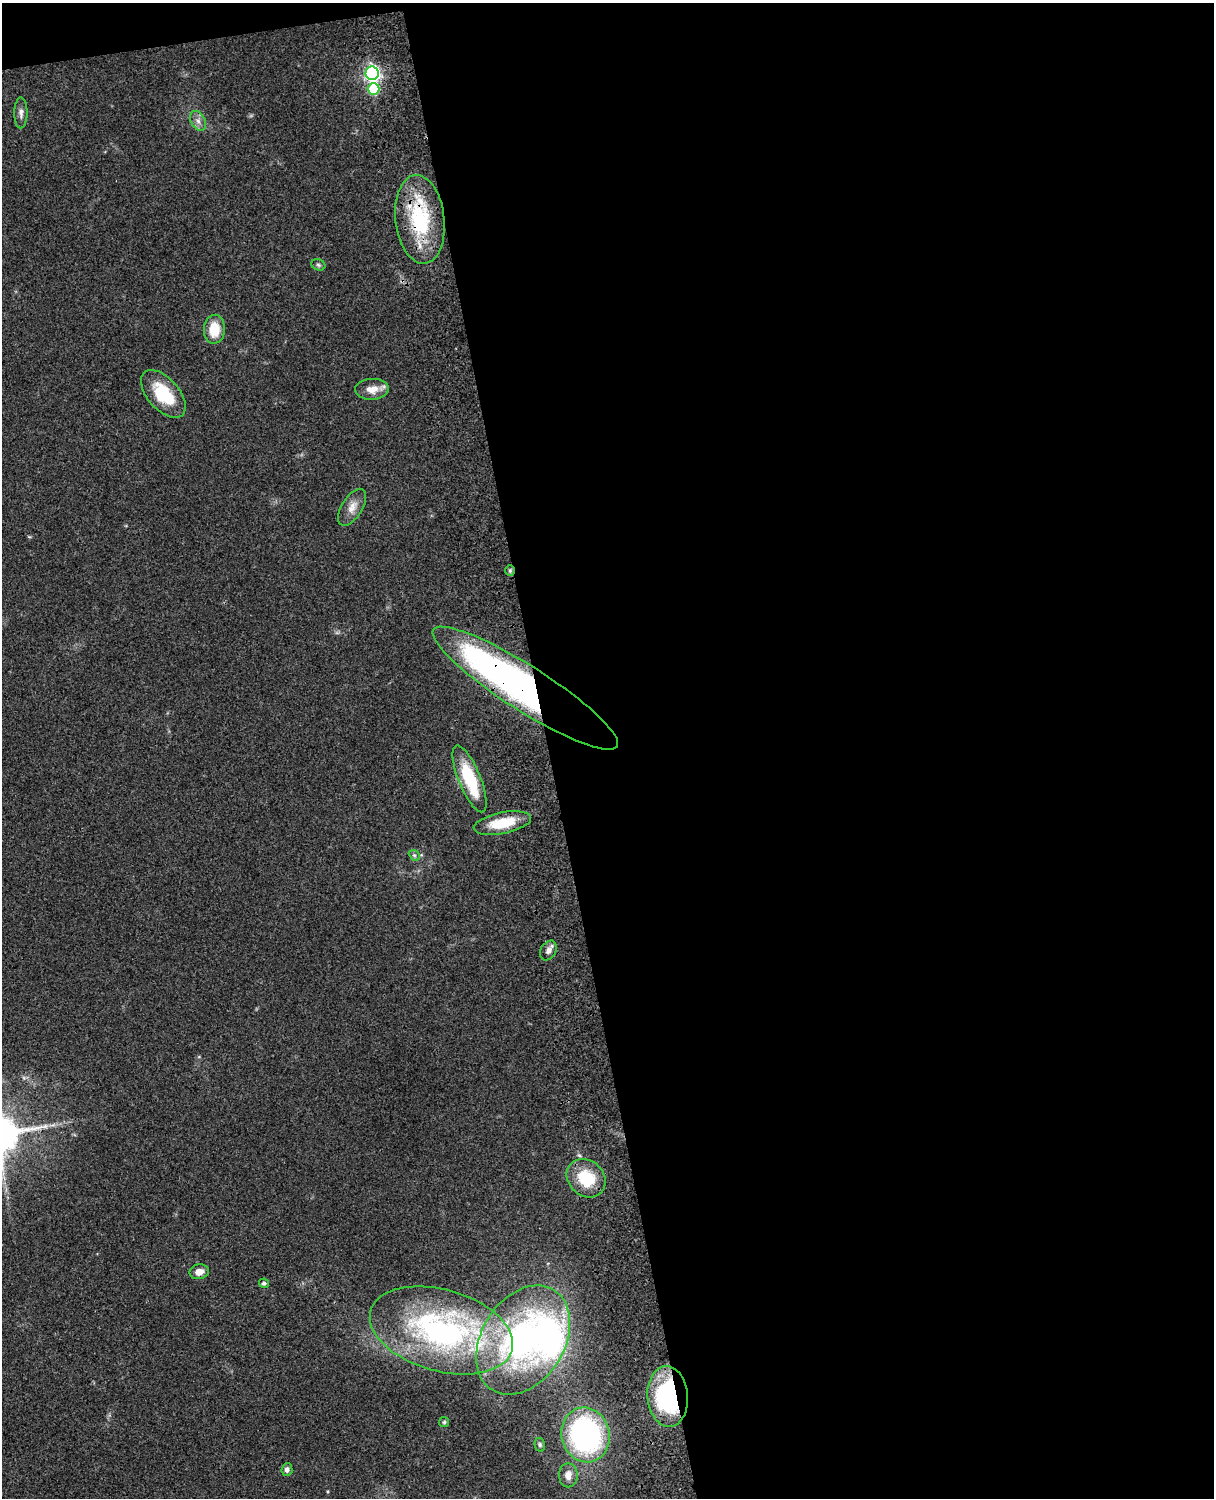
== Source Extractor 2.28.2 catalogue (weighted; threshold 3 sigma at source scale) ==
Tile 4 of 4 x 3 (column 4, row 1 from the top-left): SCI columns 3758-4969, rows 3268-4763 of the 5088 x 4927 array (HDU 1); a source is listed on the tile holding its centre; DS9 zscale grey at full resolution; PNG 1216 x 1500 px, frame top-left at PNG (2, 3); each listed source drawn as its Kron ellipse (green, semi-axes under 4 px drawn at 4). Shown black and unused: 56% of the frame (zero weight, under 3 of 4 exposures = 6% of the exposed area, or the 3 px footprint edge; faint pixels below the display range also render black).
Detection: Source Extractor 2.28.2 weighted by HDU 2 'WHT'; one run over the whole footprint, this tile lists its part. Background 0.0758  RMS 0.0059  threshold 0.0264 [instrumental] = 3 sigma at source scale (4.5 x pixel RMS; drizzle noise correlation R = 1.50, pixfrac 1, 0.05/0.05 arcsec/px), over >= 5 px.
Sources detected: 29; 2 inside a brighter object's white glare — neither listed nor drawn; the other 27 listed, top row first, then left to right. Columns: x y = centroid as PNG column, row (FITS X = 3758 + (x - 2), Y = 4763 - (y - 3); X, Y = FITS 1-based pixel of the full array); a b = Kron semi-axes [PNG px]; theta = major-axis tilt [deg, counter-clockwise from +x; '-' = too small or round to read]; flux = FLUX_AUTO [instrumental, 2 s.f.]
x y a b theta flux
372 73 7 6 - 180
374 89 6 6 - 33
21 113 15 6 90 2.8
198 121 10 7 -60 3.2
420 219 44 24 -84 49
318 265 7 5 -22 1.1
214 329 14 10 87 14
372 389 17 10 3 7
163 394 29 15 -48 26
352 507 21 10 59 6.2
510 571 5 4 - 0.9
525 688 109 22 -32 340
470 779 36 11 -68 33
502 823 29 10 11 20
414 855 6 4 -43 1
548 950 10 7 60 2.9
586 1178 21 17 -43 25
199 1272 9 7 12 4.9
264 1283 5 4 - 1.6
441 1330 73 41 -16 160
523 1340 59 41 58 160
668 1396 30 20 -85 73
444 1422 5 5 - 0.96
585 1435 27 24 -77 130
540 1445 7 5 -77 1.2
287 1470 6 5 - 2.1
568 1475 12 9 90 4.6
Overlapping masked pixels (flux is a lower limit): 4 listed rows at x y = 420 219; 510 571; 525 688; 668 1396